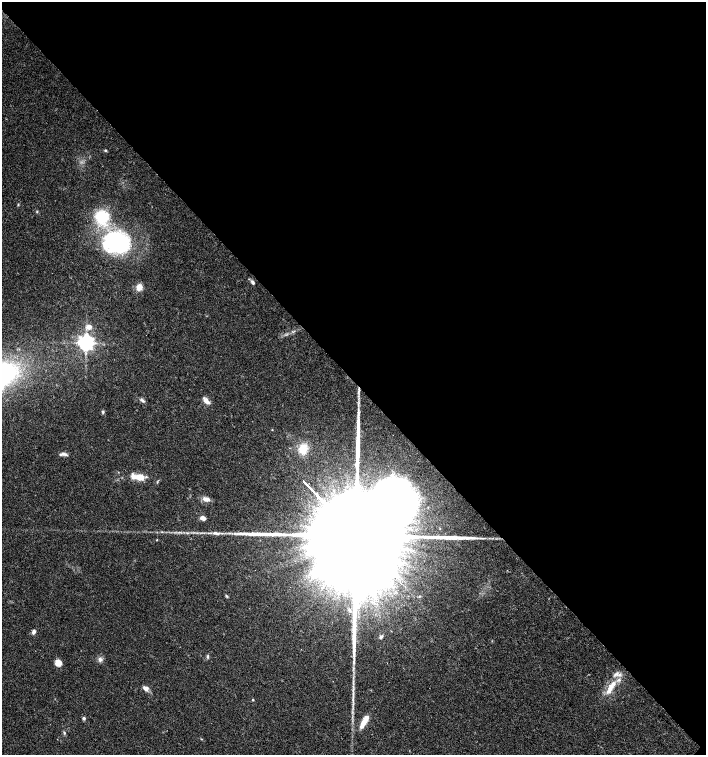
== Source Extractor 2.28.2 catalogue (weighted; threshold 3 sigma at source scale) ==
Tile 3 of 4 x 4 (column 3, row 1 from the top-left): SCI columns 2977-4384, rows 4519-6023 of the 6020 x 6026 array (HDU 1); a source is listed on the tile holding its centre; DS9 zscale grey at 2 x 2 block average (1 PNG px = mean of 2 x 2 image px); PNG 708 x 757 px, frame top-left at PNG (2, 2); no overlay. Shown black and unused: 50% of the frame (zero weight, under 3 of 4 exposures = <1% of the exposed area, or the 3 px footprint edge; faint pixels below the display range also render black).
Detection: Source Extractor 2.28.2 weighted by HDU 2 'WHT'; one run over the whole footprint, this tile lists its part. Background 0.0333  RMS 0.0033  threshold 0.0149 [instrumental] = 3 sigma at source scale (4.5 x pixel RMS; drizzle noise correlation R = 1.50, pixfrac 1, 0.0396/0.0396 arcsec/px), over >= 5 px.
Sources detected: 39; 1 long thin detection or spike segment (spike, bleed or trail) — not listed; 2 inside a brighter listed object's ellipse — not listed separately; the other 36 listed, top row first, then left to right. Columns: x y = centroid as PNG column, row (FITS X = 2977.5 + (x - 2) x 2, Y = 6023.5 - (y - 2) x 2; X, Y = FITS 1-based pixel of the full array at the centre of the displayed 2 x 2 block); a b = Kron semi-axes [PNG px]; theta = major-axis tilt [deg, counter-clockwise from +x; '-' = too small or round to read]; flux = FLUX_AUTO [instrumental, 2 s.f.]
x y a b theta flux
105 150 3 3 - 0.94
18 205 3 2 - 0.59
37 211 3 2 - 0.59
102 217 13 13 - 35
117 242 26 21 -9 110
252 282 6 4 -56 2.1
139 287 7 6 - 6.2
89 327 6 5 - 4.9
86 343 5 5 - 270
359 391 5 2 - 0.92
142 400 9 4 -35 1.9
206 401 10 5 -50 4
103 412 4 4 - 1.2
303 449 14 10 80 13
64 454 12 4 -5 2.9
392 475 6 5 - 3.1
139 477 13 5 -11 13
206 499 10 5 -13 4.4
203 518 6 5 - 3.9
216 533 13 4 -11 3.6
354 534 80 19 -47 100000
157 540 2 2 - 0.49
226 596 5 3 - 0.89
350 610 6 4 -66 2
34 632 6 4 64 2.1
381 637 5 4 - 1.5
207 656 6 3 -81 1
100 659 6 5 - 2.7
58 663 7 6 - 6.7
145 688 7 5 -29 3.6
610 688 27 8 58 14
253 700 3 3 - 0.71
353 700 11 2 -88 2.5
84 718 4 4 - 1.4
364 721 17 5 60 9.9
64 733 4 3 - 0.97
Overlapping masked pixels (flux is a lower limit): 1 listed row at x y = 354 534